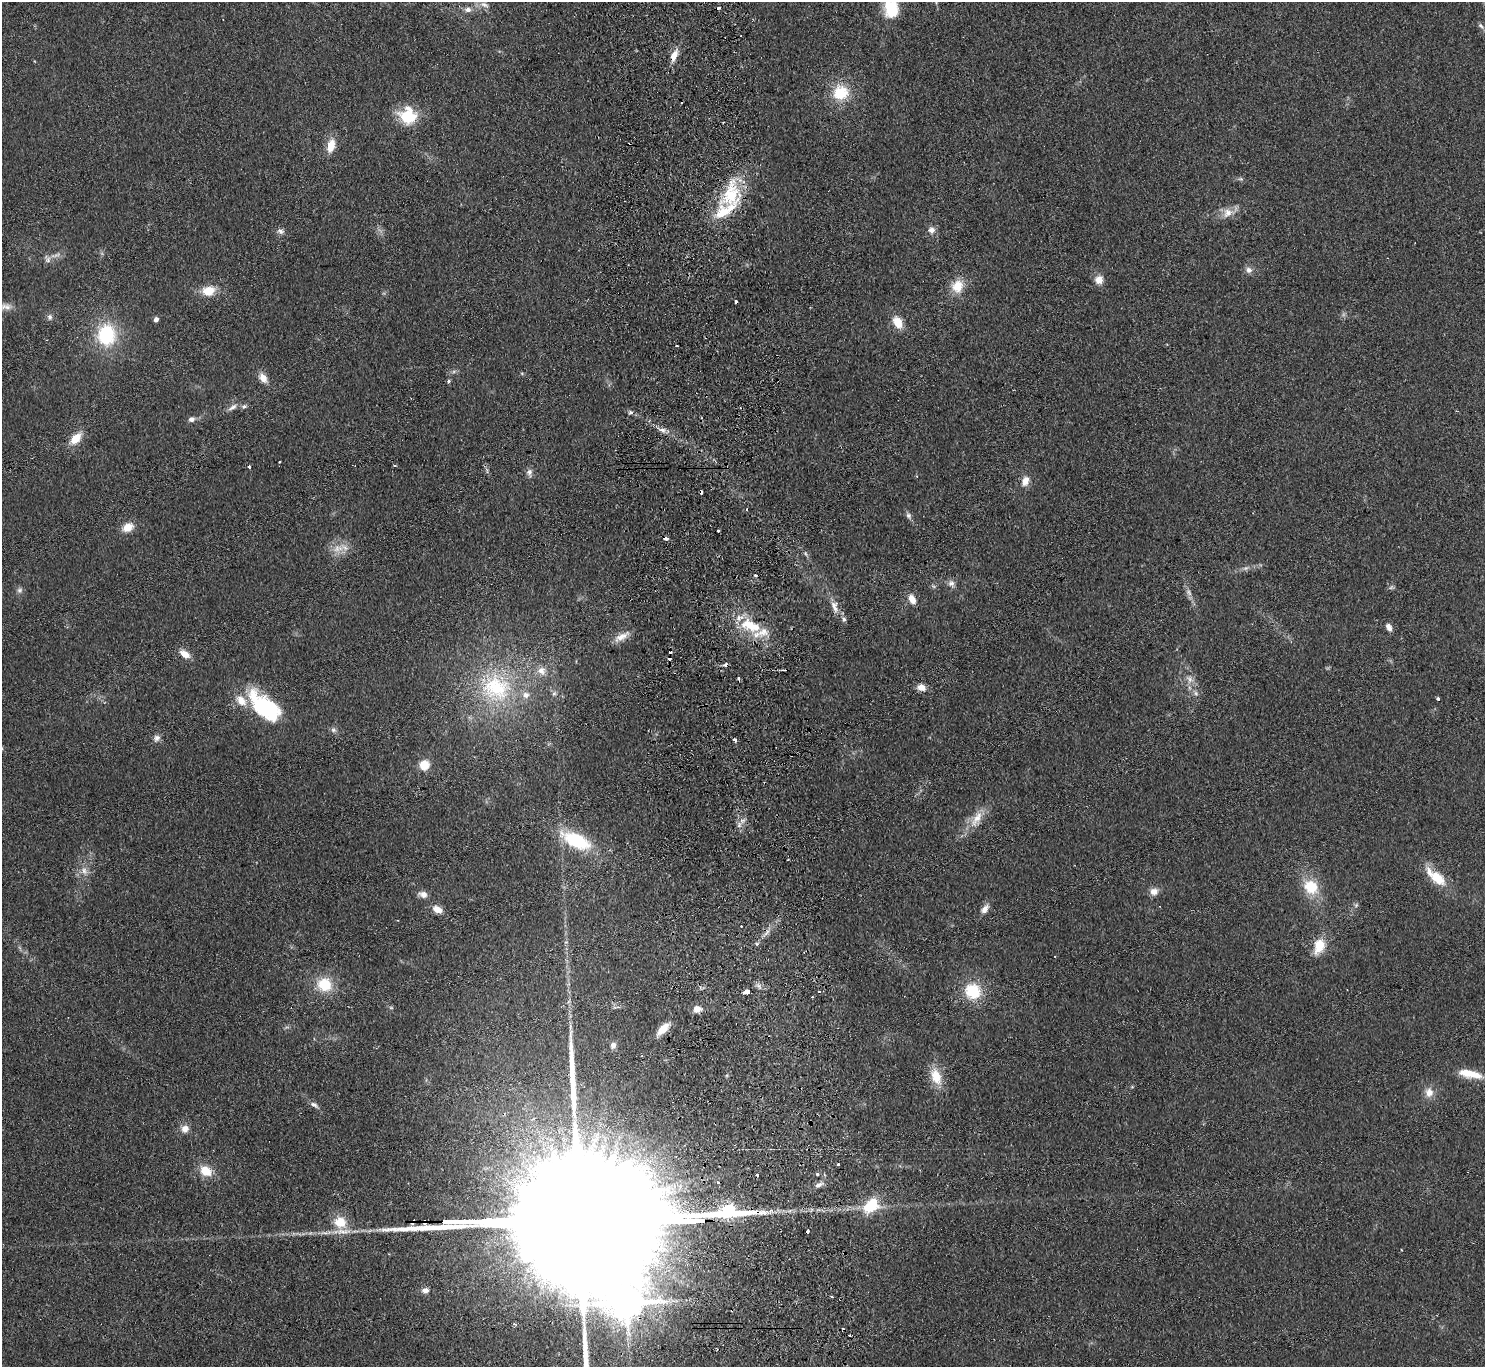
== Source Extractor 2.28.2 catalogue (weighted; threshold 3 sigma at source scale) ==
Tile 5 of 3 x 3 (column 2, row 2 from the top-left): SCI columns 1539-3021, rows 1569-2933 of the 4560 x 4425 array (HDU 1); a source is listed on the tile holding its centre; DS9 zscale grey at full resolution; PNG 1487 x 1369 px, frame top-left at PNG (2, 2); no overlay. Shown black and unused: <1% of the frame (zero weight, under 2 of 3 exposures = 3% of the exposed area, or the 3 px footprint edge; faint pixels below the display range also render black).
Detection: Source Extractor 2.28.2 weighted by HDU 2 'WHT'; one run over the whole footprint, this tile lists its part. Background 0.155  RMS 0.011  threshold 0.0494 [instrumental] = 3 sigma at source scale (4.5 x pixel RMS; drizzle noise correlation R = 1.50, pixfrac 1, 0.05/0.05 arcsec/px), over >= 5 px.
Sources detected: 140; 2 too faint to see at this stretch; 2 inside a brighter object's white glare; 24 cosmic-ray / hot-pixel residue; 5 long thin detections or spike segments (spike, bleed or trail) — not listed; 7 inside a brighter listed object's ellipse — not listed separately; the other 100 listed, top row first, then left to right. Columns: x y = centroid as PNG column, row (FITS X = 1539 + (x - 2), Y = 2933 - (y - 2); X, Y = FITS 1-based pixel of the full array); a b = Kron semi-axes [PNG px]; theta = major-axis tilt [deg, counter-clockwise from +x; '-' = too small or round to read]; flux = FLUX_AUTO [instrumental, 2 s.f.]
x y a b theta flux
484 5 15 7 -24 7.3
891 8 21 16 -83 36
468 9 9 8 - 5.4
1481 26 9 5 -38 2.8
674 56 13 7 67 11
840 93 18 16 18 36
408 116 15 14 - 52
331 146 17 9 74 16
1241 179 7 5 -10 2.1
731 194 36 23 73 64
1227 213 14 12 40 12
931 230 9 9 - 6.1
281 231 9 7 -15 3.9
47 259 12 7 -58 4.9
1249 270 9 8 - 5.2
1099 280 9 9 - 9.9
957 286 15 12 68 21
208 291 15 11 8 19
6 306 18 8 -1 8
50 317 8 7 - 3.5
156 319 5 4 - 5.1
898 322 13 9 -60 17
106 335 24 20 87 67
677 346 3 2 - 1.2
263 378 12 8 -55 10
449 381 5 5 - 1.6
244 406 8 6 6 2.9
233 407 14 6 34 5.4
630 412 7 5 -13 2.7
191 419 8 7 - 4.4
662 430 10 6 -12 4.8
76 438 16 10 47 17
279 462 3 2 - 1.2
249 467 3 3 - 2.8
487 470 9 4 -77 2.5
529 472 11 8 -86 4.7
1025 481 11 8 71 9.9
908 516 9 6 -58 3.4
128 527 16 10 28 12
718 531 3 3 - 7.2
338 548 18 9 11 13
805 553 7 5 -71 2.1
1246 568 8 5 11 2.9
755 575 3 3 - 5
951 583 11 9 -64 5.1
19 590 8 8 - 3.4
1189 592 12 6 -57 4.6
912 599 12 7 -64 9.7
834 606 19 8 -75 9.4
844 619 7 6 - 3.1
748 624 23 19 -18 37
1389 627 10 7 -62 5.4
622 637 23 8 28 11
185 654 12 7 -36 11
541 671 13 12 - 11
1190 680 10 9 - 6.8
921 687 10 8 -13 8.2
496 688 45 41 -21 130
554 693 7 5 43 2.6
1196 693 8 6 -69 3
1438 698 3 3 - 3.7
263 707 39 24 -41 94
333 730 7 7 - 2.9
157 738 10 8 52 4.8
735 740 4 3 - 4.3
424 765 10 10 - 17
976 819 27 11 62 18
739 825 7 5 49 3.2
576 840 35 15 -26 64
84 871 12 8 -70 7.6
1437 878 26 14 -39 26
1311 887 19 16 -42 33
1154 891 10 9 - 7.6
423 894 10 8 -13 6.2
1356 905 7 4 46 2
437 909 11 7 -26 9.8
985 909 12 7 55 6.8
397 920 3 2 - 0.71
741 926 2 2 - 0.76
1319 946 22 13 71 22
324 984 16 15 - 32
973 991 17 16 - 42
747 992 5 3 - 38
812 997 3 3 - 1
697 1009 9 8 - 8.4
663 1029 17 8 47 16
613 1045 9 7 63 4.5
1470 1074 29 9 -13 23
936 1077 21 12 -70 23
1429 1092 13 11 -86 10
314 1105 11 6 -29 4.2
185 1129 9 9 - 8.1
838 1165 3 3 - 1.6
206 1171 15 11 -36 19
817 1174 3 3 - 3.4
819 1185 13 5 25 5.2
871 1205 19 13 41 38
340 1222 16 15 - 27
425 1290 8 7 - 5.2
850 1335 3 2 - 1.6
Overlapping masked pixels (flux is a lower limit): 2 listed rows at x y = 674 56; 663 1029
Isophote crosses this tile's border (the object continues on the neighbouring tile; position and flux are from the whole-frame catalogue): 2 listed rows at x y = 484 5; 891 8